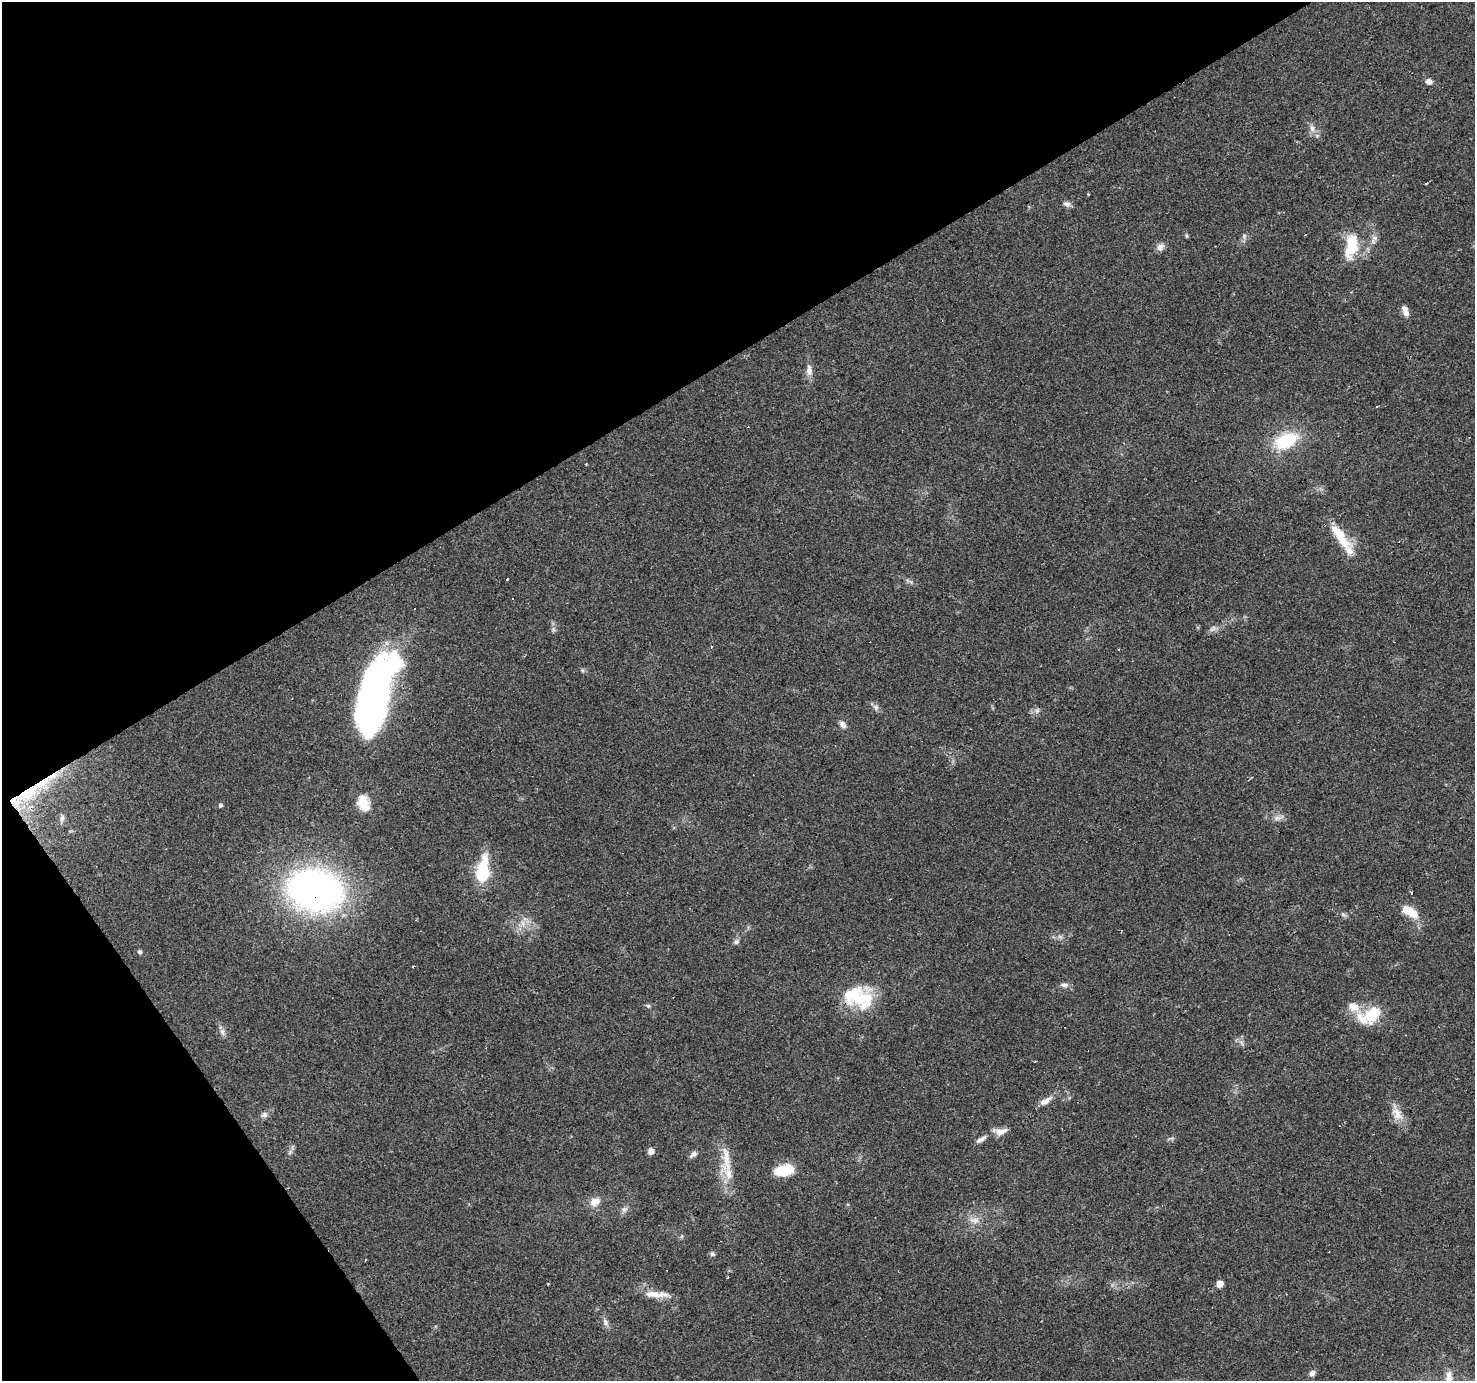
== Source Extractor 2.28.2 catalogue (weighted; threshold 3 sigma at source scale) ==
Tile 5 of 4 x 4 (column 1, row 2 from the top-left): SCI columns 1-1473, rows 2934-4312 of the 5891 x 5804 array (HDU 1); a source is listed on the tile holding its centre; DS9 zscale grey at full resolution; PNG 1477 x 1383 px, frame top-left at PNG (2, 2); no overlay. Shown black and unused: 32% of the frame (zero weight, under 2 of 3 exposures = <1% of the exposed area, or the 3 px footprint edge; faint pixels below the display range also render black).
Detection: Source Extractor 2.28.2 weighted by HDU 2 'WHT'; one run over the whole footprint, this tile lists its part. Background 0.0956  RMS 0.0068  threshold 0.0306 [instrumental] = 3 sigma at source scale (4.5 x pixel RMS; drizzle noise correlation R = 1.50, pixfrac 1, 0.0396/0.0396 arcsec/px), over >= 5 px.
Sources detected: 79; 2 too faint to see at this stretch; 1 inside a brighter object's white glare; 9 cosmic-ray / hot-pixel residue — not listed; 8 inside a brighter listed object's ellipse — not listed separately; the other 59 listed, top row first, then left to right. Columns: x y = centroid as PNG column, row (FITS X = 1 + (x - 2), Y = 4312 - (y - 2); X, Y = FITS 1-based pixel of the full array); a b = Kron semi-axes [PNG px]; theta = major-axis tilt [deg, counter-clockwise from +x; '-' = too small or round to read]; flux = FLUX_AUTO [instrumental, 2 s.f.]
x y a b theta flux
1429 81 8 7 - 2.9
1312 128 10 6 -71 3
1425 184 3 3 - 38
1088 194 3 3 - 1.2
1067 204 10 6 -25 2.4
1186 236 7 3 -82 0.88
1375 238 9 7 14 2.6
1351 246 29 14 81 25
1160 247 10 8 42 3.5
1368 252 6 5 - 1.6
1406 313 10 9 - 3.2
809 370 15 8 -86 4.6
1377 406 3 3 - 0.85
1286 441 27 16 24 34
1340 536 43 12 -53 18
512 599 3 2 - 0.42
582 670 6 4 -90 0.94
375 698 81 28 75 250
876 707 9 7 -36 2.2
1037 710 8 6 69 1.8
842 724 11 6 -50 2.8
28 793 49 15 32 39
363 803 21 13 -71 11
220 805 5 4 - 1.5
62 818 12 6 82 2.7
1277 818 9 6 12 2.8
483 871 28 12 83 34
315 890 46 34 -14 300
1411 893 3 3 - 4.1
1410 911 26 12 -32 11
1343 914 7 4 -20 1.3
523 923 9 6 -70 3.6
736 942 8 7 - 1.9
140 952 5 5 - 1.4
1064 985 9 6 -7 2.3
863 999 35 25 13 31
648 1006 6 5 - 1.1
1354 1007 17 12 -30 8.4
1373 1014 25 17 39 21
222 1032 10 6 -79 2.6
1242 1042 10 3 -68 1.5
1044 1101 14 8 31 4.6
1397 1114 20 12 -53 8.3
264 1115 9 7 16 2.3
1000 1131 20 9 2 5.3
982 1138 11 6 39 2.7
651 1151 6 5 - 4.5
694 1154 8 7 - 2.3
726 1159 43 9 -81 14
784 1170 19 10 13 21
595 1201 14 9 21 6.2
624 1209 9 6 48 2.3
975 1220 10 9 - 4.4
712 1254 7 6 - 1.5
1220 1284 5 5 - 6.5
653 1294 39 7 -5 9.2
605 1322 11 7 -60 2.8
1312 1373 8 6 50 2.7
1449 1377 20 9 -90 8.4
Overlapping masked pixels (flux is a lower limit): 4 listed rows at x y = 1286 441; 375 698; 28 793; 315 890
Isophote crosses this tile's border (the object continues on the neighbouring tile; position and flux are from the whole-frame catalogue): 1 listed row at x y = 1449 1377